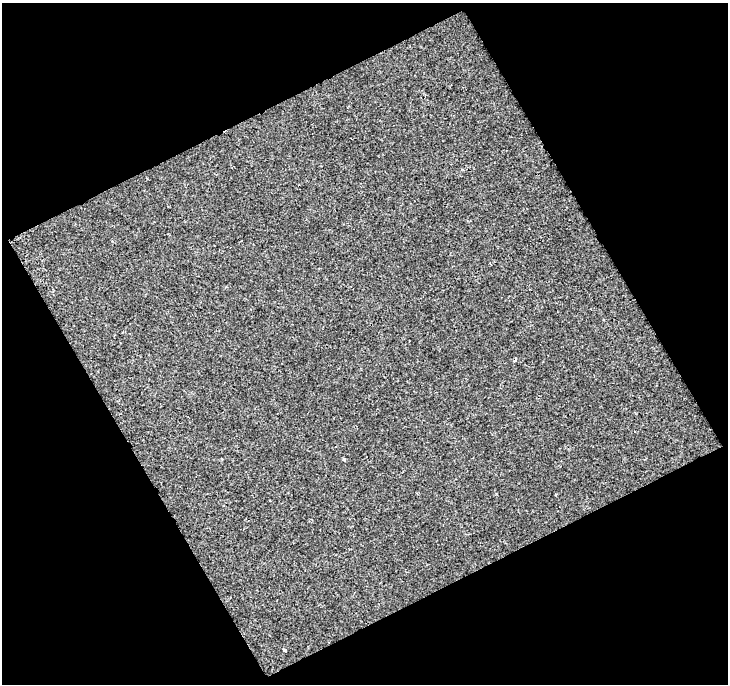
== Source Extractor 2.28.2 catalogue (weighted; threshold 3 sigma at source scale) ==
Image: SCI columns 1-726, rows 16-697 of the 726 x 714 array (HDU 1 of 3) = the unmasked area's bounding box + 8 px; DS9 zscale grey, full resolution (1 PNG px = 1 image px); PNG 730 x 686 px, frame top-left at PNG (2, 3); no overlay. Shown black and unused: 48% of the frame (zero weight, under 2 of 3 exposures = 2% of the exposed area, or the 3 px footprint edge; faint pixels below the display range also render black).
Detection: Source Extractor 2.28.2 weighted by HDU 2 'WHT'. Background 0.00179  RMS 0.0029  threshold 0.013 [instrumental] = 3 sigma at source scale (4.5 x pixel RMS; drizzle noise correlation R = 1.50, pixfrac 1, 0.0396/0.0396 arcsec/px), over >= 5 px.
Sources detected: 3; all 3 listed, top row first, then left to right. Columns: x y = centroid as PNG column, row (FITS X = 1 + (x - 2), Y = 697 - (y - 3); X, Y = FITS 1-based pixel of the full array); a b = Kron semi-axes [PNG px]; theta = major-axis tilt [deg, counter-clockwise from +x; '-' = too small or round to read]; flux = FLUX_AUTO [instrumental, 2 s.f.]
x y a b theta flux
515 360 6 3 78 0.43
344 460 4 3 - 0.39
284 650 3 3 - 0.64